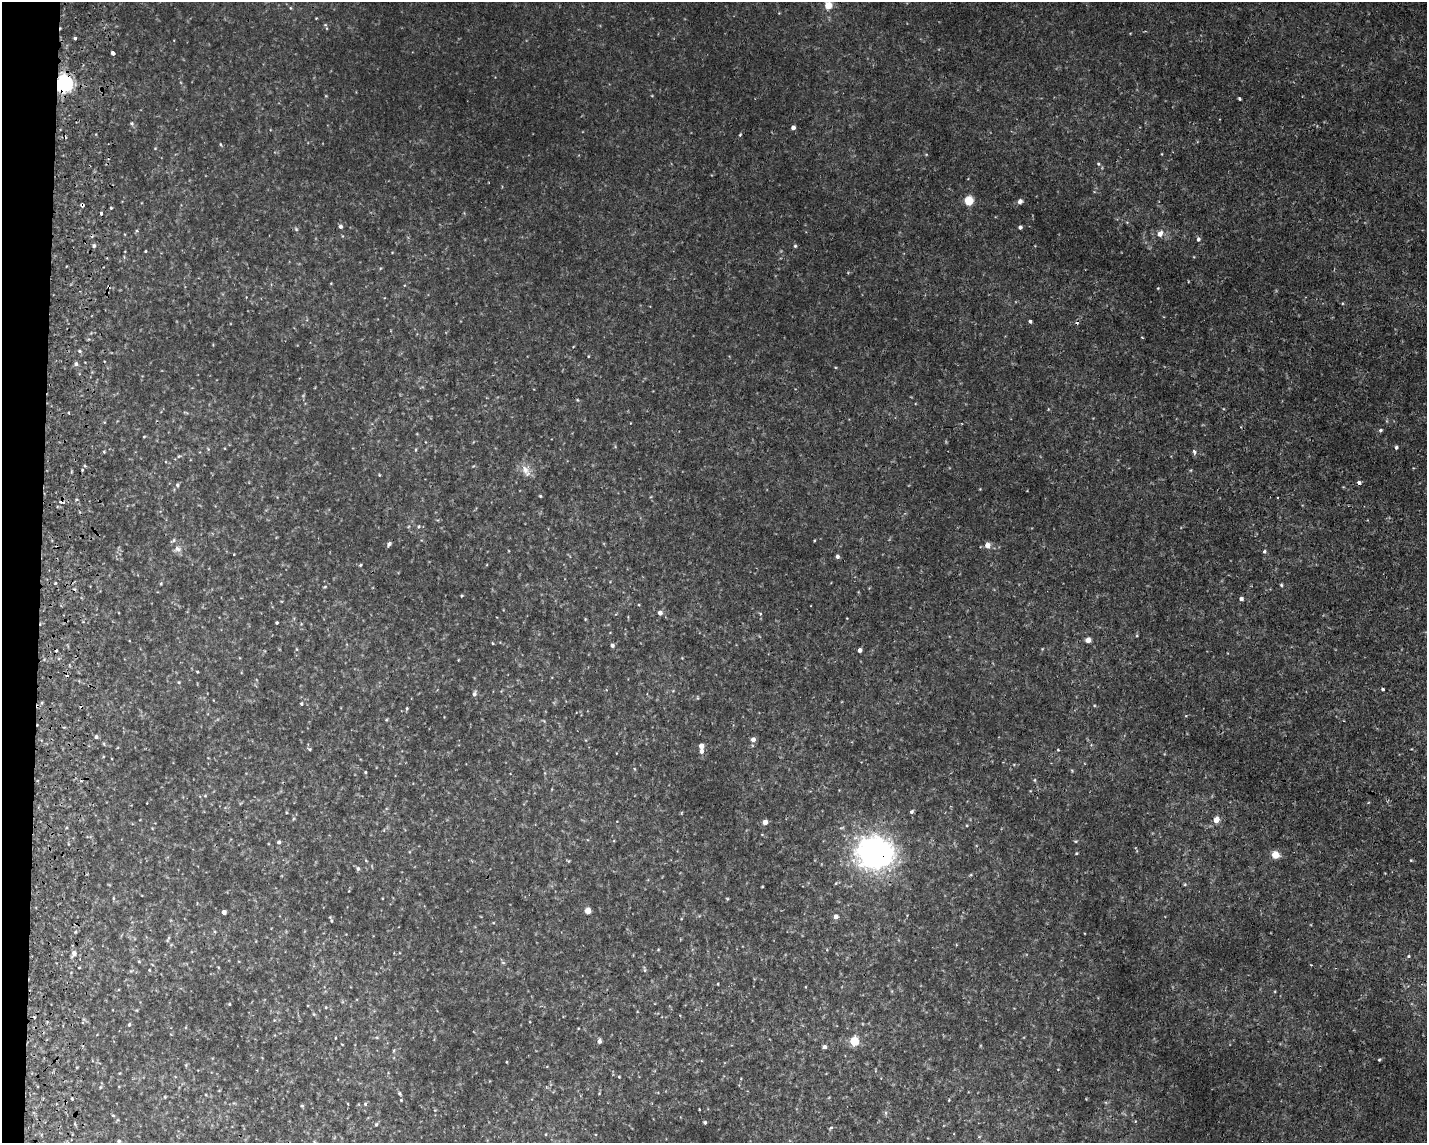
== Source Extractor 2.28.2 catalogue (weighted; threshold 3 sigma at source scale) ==
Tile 7 of 3 x 4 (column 1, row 3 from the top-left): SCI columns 279-1703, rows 1171-2311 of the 4722 x 4622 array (HDU 1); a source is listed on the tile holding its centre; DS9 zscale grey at full resolution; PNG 1429 x 1145 px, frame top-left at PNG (2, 2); no overlay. Shown black and unused: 3% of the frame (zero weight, under 2 of 3 exposures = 4% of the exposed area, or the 3 px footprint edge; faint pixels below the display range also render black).
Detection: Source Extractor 2.28.2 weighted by HDU 2 'WHT'; one run over the whole footprint, this tile lists its part. Background 0.00605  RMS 0.0038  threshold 0.0169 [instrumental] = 3 sigma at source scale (4.5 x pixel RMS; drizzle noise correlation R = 1.50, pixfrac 1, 0.05/0.05 arcsec/px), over >= 5 px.
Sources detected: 170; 11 cosmic-ray / hot-pixel residue — not listed; the other 159 listed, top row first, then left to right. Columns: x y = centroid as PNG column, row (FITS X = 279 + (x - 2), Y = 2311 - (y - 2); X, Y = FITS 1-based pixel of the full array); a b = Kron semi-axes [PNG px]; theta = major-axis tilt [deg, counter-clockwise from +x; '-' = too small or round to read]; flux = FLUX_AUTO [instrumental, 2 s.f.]
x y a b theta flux
828 5 5 5 - 11
290 8 5 3 - 0.38
316 18 3 3 - 0.27
325 25 5 5 - 0.47
75 38 3 3 - 1.2
113 53 4 3 - 3.3
64 84 6 6 - 180
1239 99 3 3 - 0.58
131 124 6 6 - 0.64
793 127 4 4 - 1.4
740 135 5 3 - 0.39
220 144 5 3 - 0.36
155 148 5 3 - 0.28
1098 164 6 4 -23 0.55
968 201 5 5 - 21
1020 201 5 4 - 1.5
82 205 4 3 - 1.3
111 208 3 3 - 0.45
101 213 4 3 - 2.3
340 226 5 4 - 1.1
1020 227 4 3 - 1
296 229 6 5 - 0.61
137 231 5 4 - 0.53
1160 234 7 6 - 2.7
1198 239 5 5 - 0.93
94 246 5 5 - 0.83
795 246 5 4 - 0.56
145 251 3 2 - 0.34
331 283 4 3 - 0.25
1158 288 4 3 - 0.27
1030 321 4 3 - 0.65
1142 337 3 2 - 0.5
573 347 4 3 - 0.24
79 351 5 4 - 0.5
588 356 4 3 - 0.28
76 364 5 5 - 0.94
577 400 4 4 - 0.39
69 413 3 2 - 0.32
1380 430 6 5 - 0.66
144 437 4 3 - 0.32
1396 447 5 4 - 0.74
208 449 5 4 - 0.41
416 450 6 3 82 0.42
1194 452 8 4 -72 0.82
179 456 5 5 - 0.5
526 471 18 11 -64 3.7
379 475 4 3 - 0.3
1359 483 5 4 - 1
177 485 5 5 - 0.71
980 489 3 3 - 0.24
540 496 4 3 - 0.4
1278 497 3 2 - 0.4
418 527 6 6 - 0.71
173 540 9 4 31 0.67
814 541 4 3 - 0.3
389 544 6 4 56 0.9
988 545 6 5 - 2.8
177 549 12 9 9 2.1
1264 551 4 4 - 0.65
837 556 4 4 - 1.1
360 565 4 4 - 0.41
55 583 3 3 - 0.52
161 584 5 4 - 0.44
1281 585 4 4 - 0.48
325 587 5 4 - 0.42
462 596 4 3 - 0.36
1241 599 4 4 - 1.1
660 613 4 4 - 2.1
760 613 5 4 - 0.67
585 619 4 3 - 0.33
277 623 3 3 - 0.43
1088 640 4 4 - 3.3
492 643 4 3 - 0.3
612 645 4 4 - 1.1
296 649 6 3 -70 0.38
1042 649 5 3 - 0.3
860 650 4 4 - 1.4
458 660 4 2 - 0.25
197 672 3 3 - 0.33
179 682 5 4 - 0.4
1383 689 3 3 - 0.96
474 693 8 5 72 0.9
301 704 4 4 - 0.54
407 708 5 3 - 0.48
386 720 5 3 - 0.35
544 721 6 3 -71 0.37
96 737 5 4 - 0.98
753 739 5 5 - 2
104 744 5 3 - 0.38
701 746 4 4 - 2.8
309 749 5 4 - 0.58
701 751 5 5 - 1.4
635 769 5 3 - 0.34
365 772 4 3 - 0.41
1034 780 5 3 - 0.41
205 796 6 4 1 0.42
911 812 4 4 - 0.96
681 813 5 3 - 0.32
1216 820 6 5 - 3.9
765 822 4 4 - 3.6
1076 841 6 3 0 0.39
279 842 4 4 - 1.1
875 853 33 29 1 110
1076 853 4 3 - 0.35
1275 855 5 5 - 9.2
568 860 6 3 -20 0.37
1411 860 4 4 - 0.34
358 869 6 5 - 0.8
836 883 5 4 - 0.41
1185 884 5 4 - 0.46
762 887 3 2 - 0.3
113 898 5 3 - 0.42
727 899 5 3 - 0.32
588 911 4 4 - 6.9
224 912 4 4 - 2
836 916 5 4 - 2.1
331 921 6 3 -82 0.52
75 932 5 3 - 0.44
168 939 9 3 68 0.58
658 949 4 3 - 0.32
74 953 8 6 64 1.8
1408 956 5 4 - 0.46
139 961 5 4 - 0.41
79 967 3 2 - 0.33
644 969 10 3 -81 0.58
149 970 4 4 - 0.31
131 971 6 4 19 0.53
718 984 4 2 - 0.28
229 1004 4 3 - 0.33
314 1014 5 5 - 0.45
83 1022 4 4 - 0.55
129 1024 5 4 - 0.46
335 1038 3 2 - 0.27
599 1041 5 4 - 1.6
854 1041 5 5 - 19
824 1047 5 4 - 1.1
394 1050 6 4 59 0.49
1379 1060 4 3 - 0.4
506 1062 3 3 - 0.29
186 1065 5 3 - 0.4
619 1077 3 3 - 0.32
100 1087 6 4 88 0.46
399 1093 6 5 - 0.62
165 1097 5 4 - 0.38
72 1098 3 2 - 0.43
1086 1099 3 3 - 0.24
401 1100 4 4 - 0.34
348 1104 4 3 - 0.25
365 1104 5 5 - 0.55
302 1106 5 4 - 0.43
699 1109 3 2 - 0.39
886 1113 6 4 -89 0.62
113 1115 4 3 - 0.35
705 1123 3 3 - 0.72
376 1124 5 4 - 0.55
831 1128 5 4 - 0.52
546 1134 4 3 - 0.28
119 1141 4 3 - 0.58
315 1142 8 3 -71 0.62
Overlapping masked pixels (flux is a lower limit): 3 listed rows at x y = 64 84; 82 205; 875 853
Isophote crosses this tile's border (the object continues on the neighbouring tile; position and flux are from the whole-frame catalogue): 2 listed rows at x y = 828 5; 315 1142